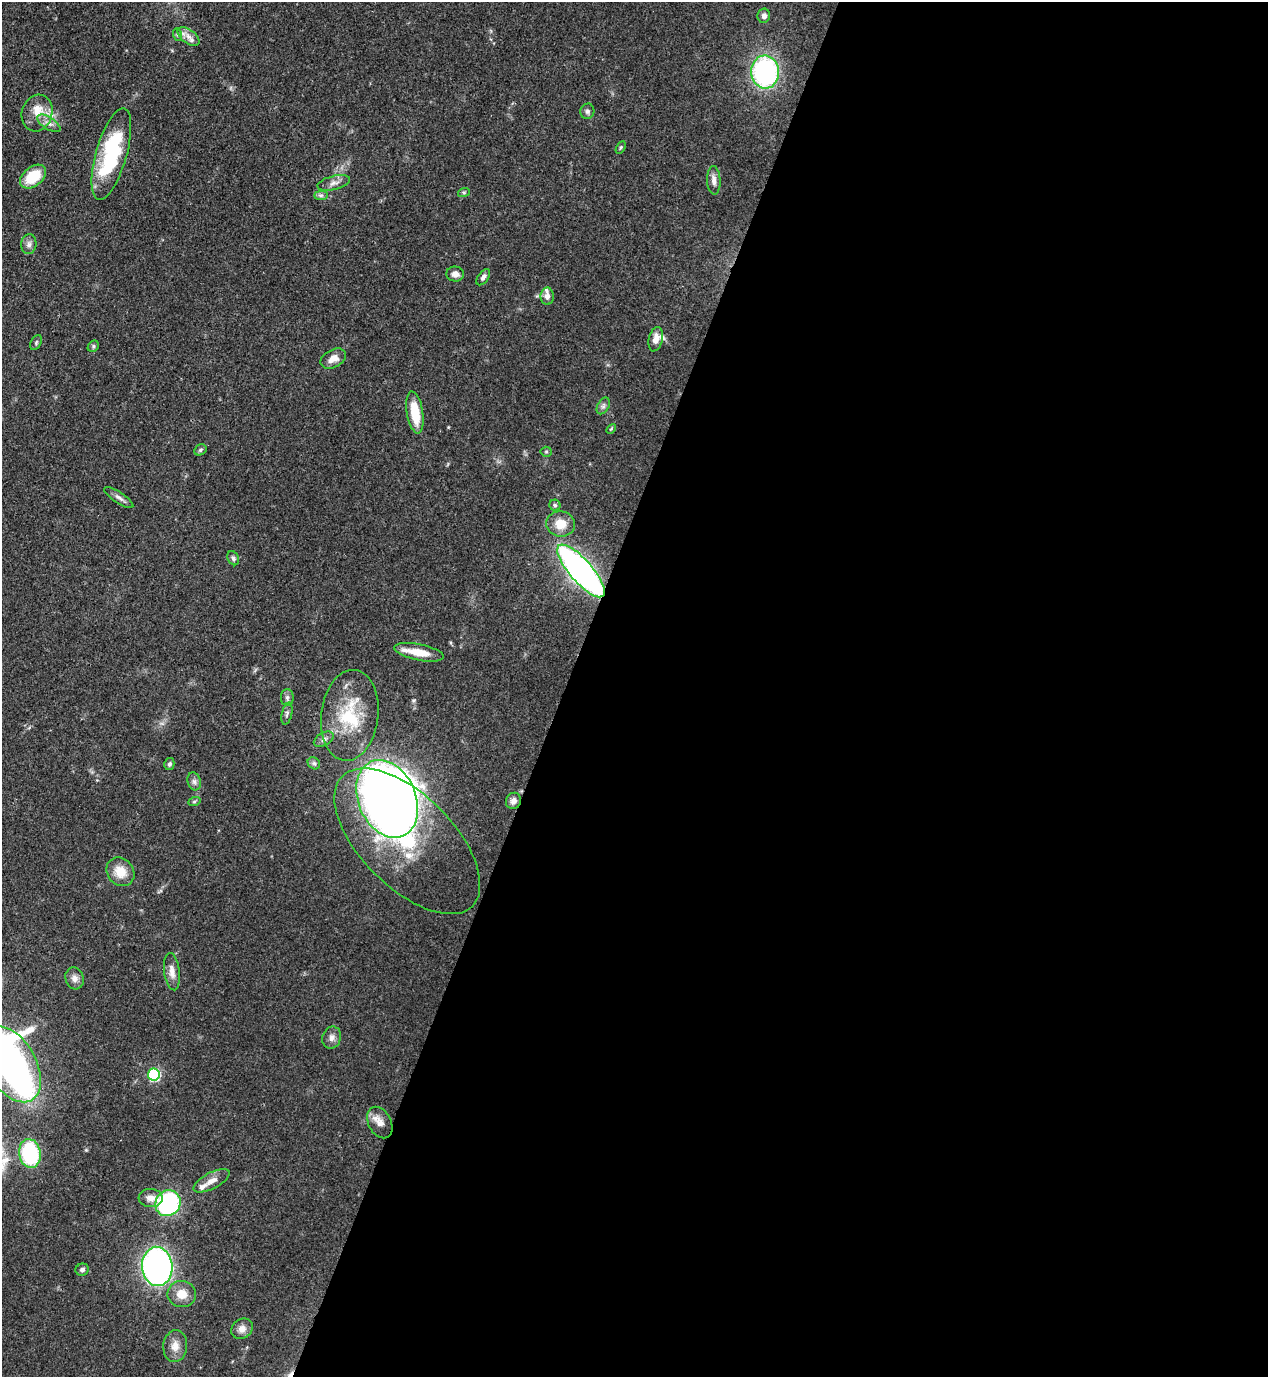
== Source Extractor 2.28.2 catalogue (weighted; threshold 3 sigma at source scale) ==
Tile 12 of 4 x 4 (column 4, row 3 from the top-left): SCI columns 4151-5416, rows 1416-2790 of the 5638 x 5579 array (HDU 1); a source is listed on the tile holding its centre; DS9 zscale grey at full resolution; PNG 1270 x 1379 px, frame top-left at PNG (2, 2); each listed source drawn as its Kron ellipse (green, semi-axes under 4 px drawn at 4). Shown black and unused: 56% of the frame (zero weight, under 3 of 4 exposures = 7% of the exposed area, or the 3 px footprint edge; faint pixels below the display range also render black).
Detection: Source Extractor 2.28.2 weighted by HDU 2 'WHT'; one run over the whole footprint, this tile lists its part. Background 0.0513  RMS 0.0033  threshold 0.0147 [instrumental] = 3 sigma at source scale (4.5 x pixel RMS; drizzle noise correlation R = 1.50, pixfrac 1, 0.05/0.05 arcsec/px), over >= 5 px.
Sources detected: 65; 1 inside a brighter object's white glare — neither listed nor drawn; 4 inside a brighter listed object's ellipse — not listed separately; the other 60 listed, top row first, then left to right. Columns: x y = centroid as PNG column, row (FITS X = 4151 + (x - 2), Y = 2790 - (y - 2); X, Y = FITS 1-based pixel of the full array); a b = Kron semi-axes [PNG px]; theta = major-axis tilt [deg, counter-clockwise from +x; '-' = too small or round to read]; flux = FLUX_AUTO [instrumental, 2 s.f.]
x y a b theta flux
764 16 7 6 - 1.3
178 35 6 4 -71 0.48
188 37 13 7 -38 2.2
765 72 16 13 -86 59
587 111 8 7 - 0.92
37 113 19 15 74 5.5
49 123 13 6 -33 1.9
621 147 7 4 59 0.47
111 154 47 15 74 31
33 177 15 9 39 11
714 180 14 7 -87 2
334 183 17 7 14 2
464 192 6 4 18 0.48
321 195 7 4 0 0.84
29 244 10 7 84 1.4
455 274 9 7 -5 1.8
483 277 9 5 55 1.1
547 296 9 6 89 1.6
656 339 12 7 77 2.8
36 343 8 5 64 0.54
93 346 6 5 - 0.57
333 359 13 8 28 3
603 406 9 5 60 0.94
415 412 21 8 -81 9.6
611 429 6 3 45 0.36
200 450 6 5 - 0.6
546 452 5 5 - 0.47
119 497 17 5 -34 1.4
555 505 5 5 - 0.66
561 524 14 12 -7 5.3
233 558 7 5 -63 0.79
581 571 33 11 -49 120
419 652 25 8 -11 6.5
287 697 8 6 -90 0.94
287 714 11 5 77 0.9
350 715 46 28 83 20
324 739 11 6 30 1.2
314 763 7 5 -43 0.74
169 764 6 5 - 0.63
194 781 9 6 -73 1.2
387 799 40 28 -66 330
513 801 8 7 - 1.5
194 802 6 4 20 0.45
407 841 92 46 -45 51
120 872 15 13 -49 5.3
172 972 18 8 -83 2.8
75 978 11 9 -75 1.8
332 1038 11 9 67 1.7
11 1064 41 24 -60 270
154 1075 6 6 - 33
380 1123 17 11 -63 3.1
30 1153 14 10 -81 28
212 1181 20 8 27 2.7
151 1198 12 9 -3 2.6
168 1203 13 12 - 44
157 1266 19 15 -86 110
82 1270 7 6 - 0.98
182 1294 14 13 - 4.5
242 1329 11 9 40 2.3
175 1346 16 12 84 3.3
Overlapping masked pixels (flux is a lower limit): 1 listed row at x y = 581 571
Isophote crosses this tile's border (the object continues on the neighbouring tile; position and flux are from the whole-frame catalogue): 1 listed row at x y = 11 1064